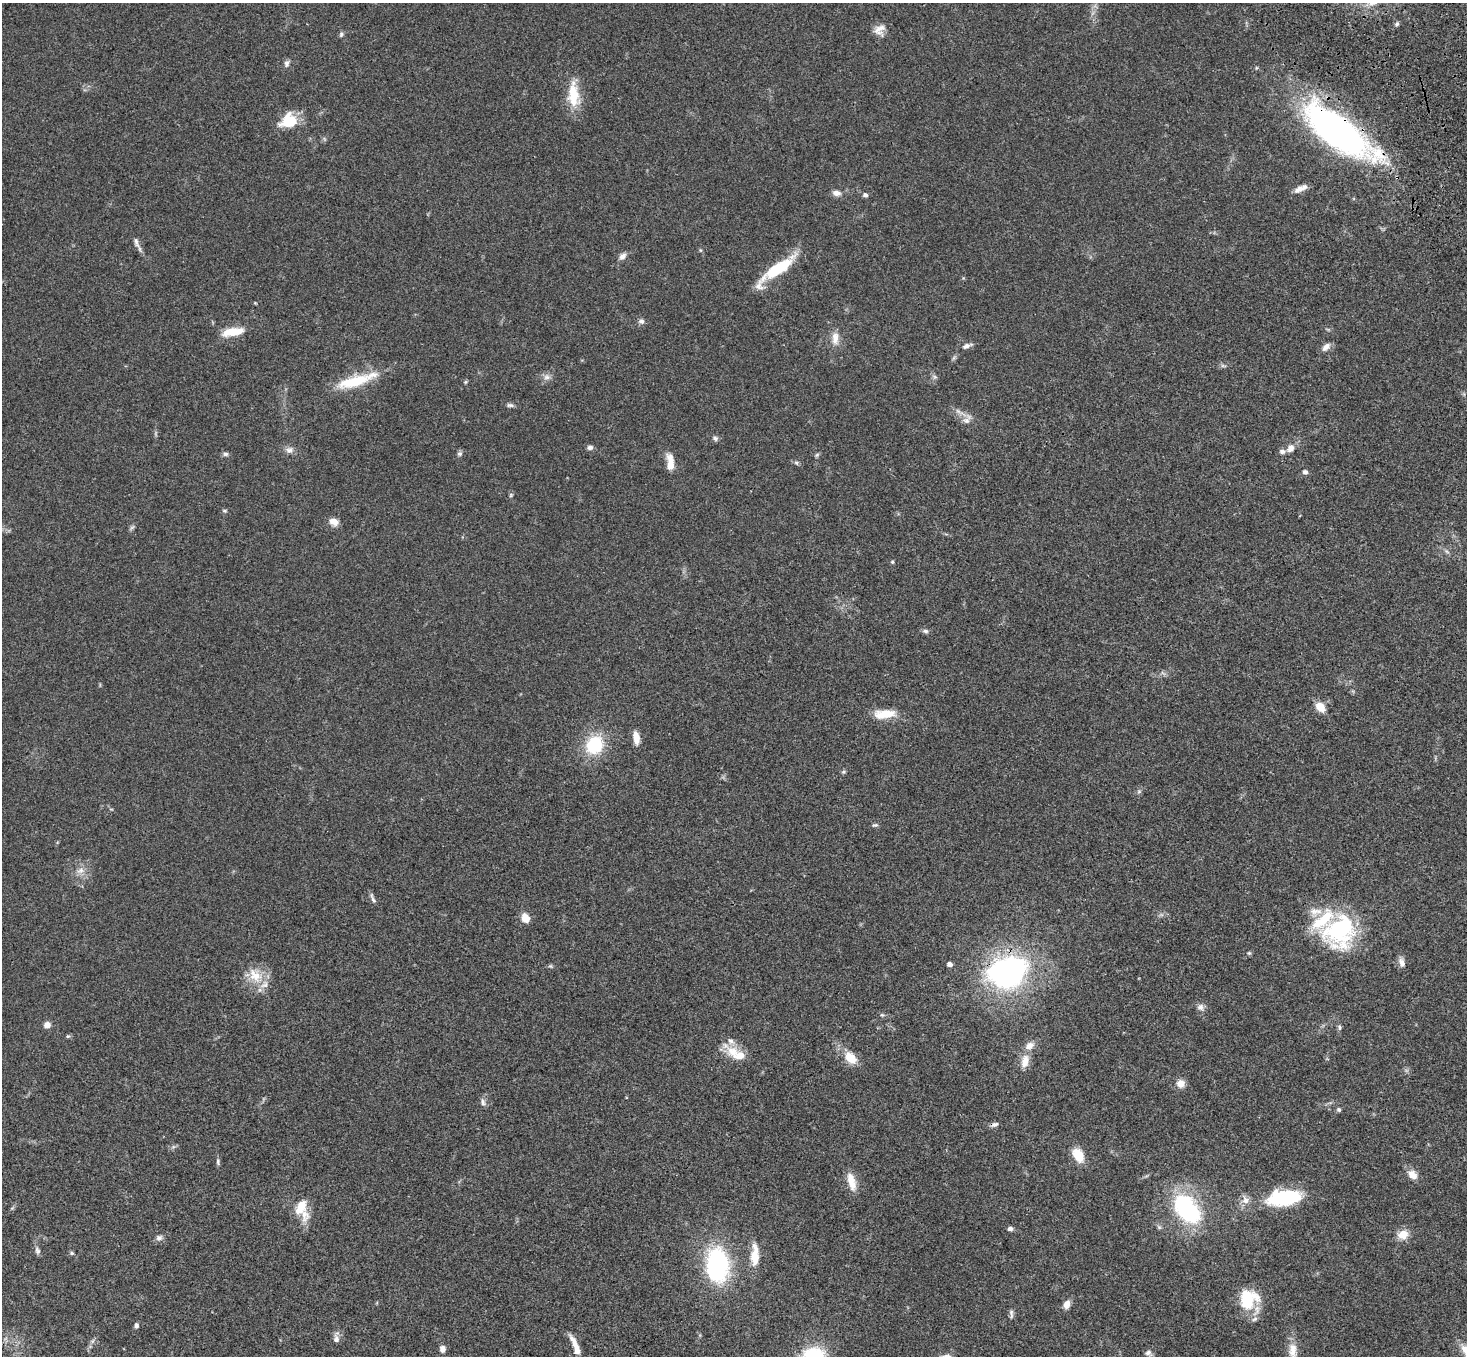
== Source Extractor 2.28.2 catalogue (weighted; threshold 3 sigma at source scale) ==
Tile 10 of 4 x 4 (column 2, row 3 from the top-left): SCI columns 1573-3037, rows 1731-3084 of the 6070 x 6030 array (HDU 1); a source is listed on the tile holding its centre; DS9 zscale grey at full resolution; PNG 1469 x 1358 px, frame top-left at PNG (2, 3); no overlay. Shown black and unused: <1% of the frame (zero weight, under 3 of 4 exposures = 6% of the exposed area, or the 3 px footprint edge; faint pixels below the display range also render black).
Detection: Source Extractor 2.28.2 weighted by HDU 2 'WHT'; one run over the whole footprint, this tile lists its part. Background 0.0472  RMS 0.0052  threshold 0.0234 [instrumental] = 3 sigma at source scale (4.5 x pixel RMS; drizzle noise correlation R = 1.50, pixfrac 1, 0.05/0.05 arcsec/px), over >= 5 px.
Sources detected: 110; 1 too faint to see at this stretch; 1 inside a brighter object's white glare — not listed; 9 inside a brighter listed object's ellipse — not listed separately; the other 99 listed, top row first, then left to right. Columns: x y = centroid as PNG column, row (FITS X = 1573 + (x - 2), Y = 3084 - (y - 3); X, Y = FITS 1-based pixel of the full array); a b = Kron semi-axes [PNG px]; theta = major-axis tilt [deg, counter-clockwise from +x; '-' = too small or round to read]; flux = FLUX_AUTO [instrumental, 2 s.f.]
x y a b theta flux
1397 24 7 5 73 0.96
879 30 15 13 46 4.5
341 34 8 6 73 1
287 63 9 6 77 1.7
573 95 35 15 -87 14
289 121 17 14 26 17
1337 131 79 27 -37 200
1300 189 16 7 28 3.5
837 193 11 7 -9 2.9
865 195 7 6 - 1.3
136 242 16 6 -68 2.4
700 250 6 4 -71 0.57
622 256 10 7 50 2.6
778 269 43 11 35 25
255 303 4 4 - 0.43
641 321 8 7 - 1.6
232 332 26 9 10 10
835 338 18 9 -90 4.8
966 346 13 6 19 2.2
1326 347 13 7 46 2.8
1223 366 7 4 -18 0.89
547 377 10 8 -5 2.3
935 377 8 6 -34 1.1
354 381 50 14 16 21
465 382 5 5 - 0.64
510 405 9 5 -7 1.3
958 411 8 5 -44 1.5
966 420 10 8 -24 2.8
715 438 8 6 -38 1.3
590 447 8 5 8 1.5
1290 448 12 9 49 3.4
289 450 12 9 8 2.5
226 454 7 5 -1 1.2
459 454 7 6 - 1.2
817 455 6 5 - 0.8
670 462 21 8 -84 5.9
796 463 6 5 - 0.91
1305 472 6 5 - 1.5
511 495 6 5 - 0.71
225 511 7 4 -6 0.7
334 522 12 9 -26 3.9
132 527 9 4 48 1
1447 551 7 4 -45 1.1
892 562 5 4 - 0.62
925 631 8 5 -2 1.2
1320 707 10 8 -44 7.1
885 714 27 10 4 10
636 738 14 7 -81 4.9
594 745 20 17 58 25
843 772 6 5 - 0.75
1139 791 7 4 1 0.8
875 825 9 5 9 0.93
81 871 13 8 21 3.3
373 900 11 5 -61 1.5
525 918 10 7 -60 6
1340 931 42 37 57 58
1249 953 5 5 - 0.72
1402 962 13 7 -70 2.6
950 964 4 4 - 2.5
550 966 5 5 - 0.72
1007 971 41 30 22 120
255 975 25 17 -51 11
1201 1007 10 9 - 2.4
882 1015 5 5 - 0.73
47 1025 7 6 - 3.1
1340 1027 7 5 -88 1.2
68 1036 6 5 - 0.78
732 1052 30 14 -42 9.5
850 1058 15 10 -44 9.2
1025 1061 18 9 78 5.7
1181 1084 11 10 - 4
483 1102 11 7 -70 1.8
1339 1109 6 5 - 1.1
994 1124 11 6 16 1.6
1078 1155 14 9 -59 11
218 1162 9 5 -85 1.1
1412 1175 13 10 -44 4.7
851 1181 24 9 -76 6.9
1285 1198 31 14 7 43
1245 1200 13 11 -62 3.9
1187 1209 33 21 -51 59
302 1210 27 16 -74 11
1159 1227 7 5 -44 0.97
1010 1229 6 5 - 1.6
1403 1235 13 10 23 6.3
159 1238 8 7 - 2.1
37 1251 10 7 -72 1.6
72 1253 6 5 - 0.8
755 1256 24 9 89 10
718 1262 32 22 -69 52
1248 1299 24 21 56 20
1067 1304 11 7 69 3.1
1011 1314 14 5 -87 1.4
136 1326 6 5 - 1.2
336 1339 14 7 -87 2.4
575 1346 25 6 -68 5.9
442 1349 8 6 86 2.5
1292 1351 24 11 -87 6.7
1148 1353 9 8 - 1.8
Overlapping masked pixels (flux is a lower limit): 3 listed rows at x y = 1337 131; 1007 971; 994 1124
Isophote crosses this tile's border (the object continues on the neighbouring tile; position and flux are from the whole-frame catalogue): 1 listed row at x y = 1292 1351